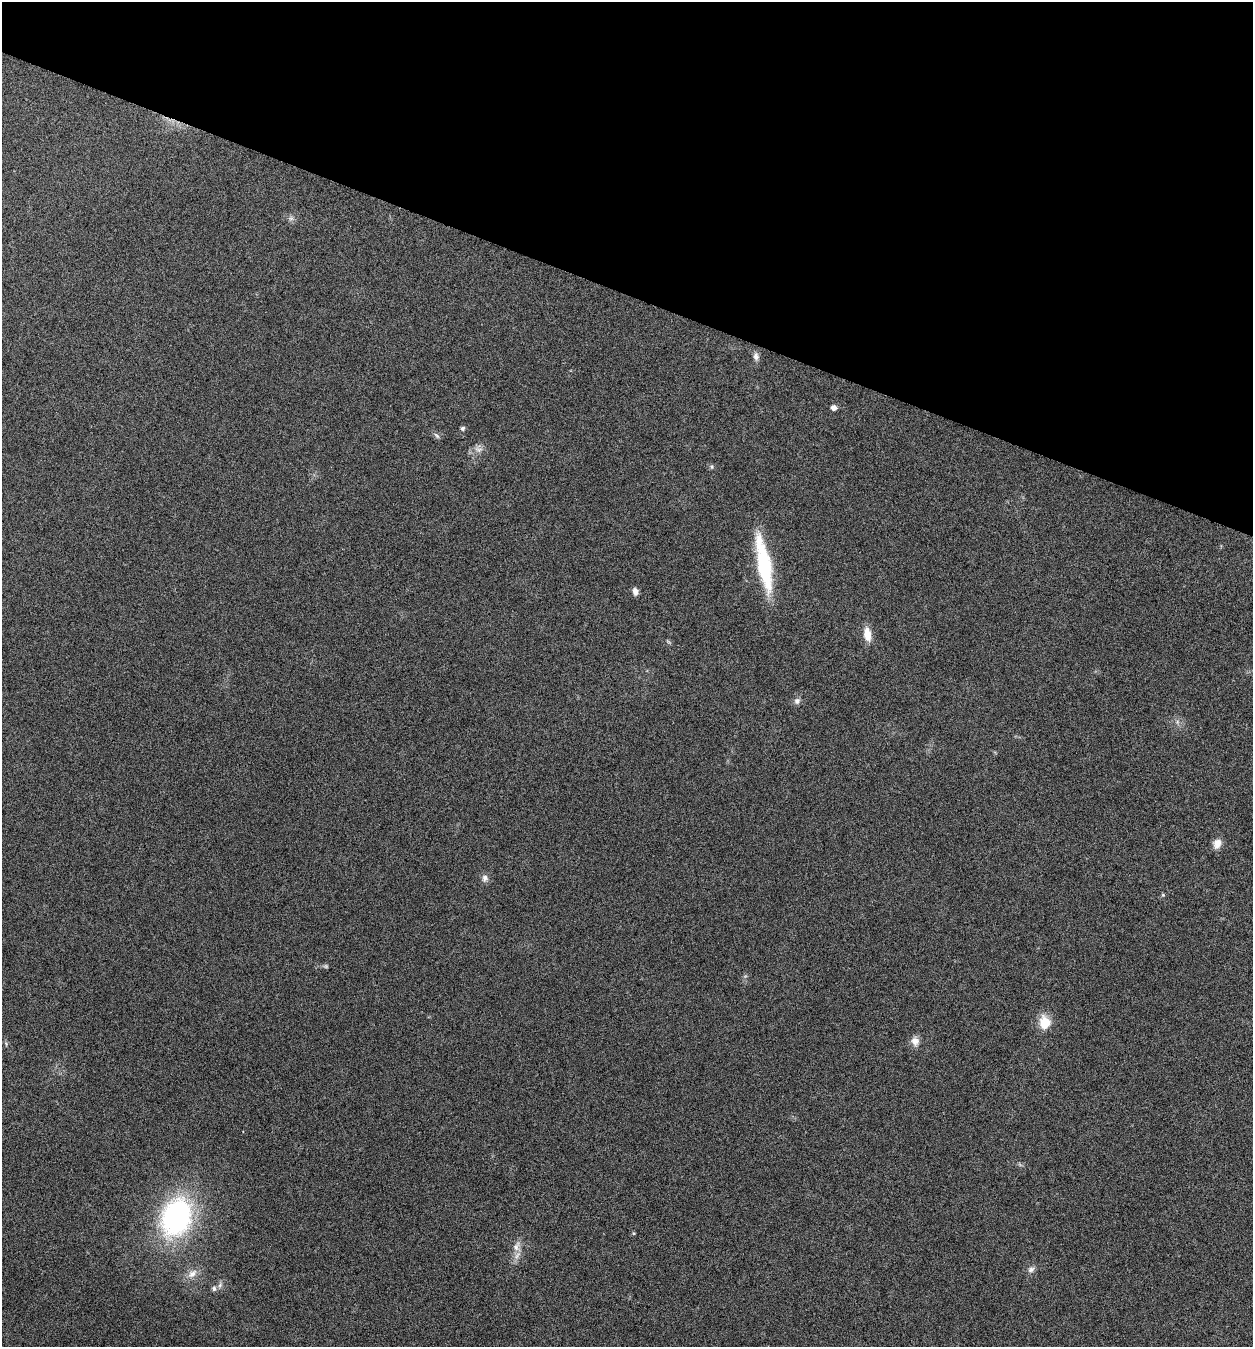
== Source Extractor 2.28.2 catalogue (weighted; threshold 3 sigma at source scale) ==
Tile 2 of 4 x 4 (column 2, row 1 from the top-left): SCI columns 1518-2768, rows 4038-5382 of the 5409 x 5398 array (HDU 1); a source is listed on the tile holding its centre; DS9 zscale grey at full resolution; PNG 1255 x 1349 px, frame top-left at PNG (2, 2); no overlay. Shown black and unused: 22% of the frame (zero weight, under 5 of 9 exposures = <1% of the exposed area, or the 3 px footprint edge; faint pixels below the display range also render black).
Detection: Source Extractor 2.28.2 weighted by HDU 2 'WHT'; one run over the whole footprint, this tile lists its part. Background 0.136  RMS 0.0052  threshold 0.0214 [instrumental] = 3 sigma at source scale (4.09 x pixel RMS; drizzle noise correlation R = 1.36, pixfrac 0.8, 0.05/0.05 arcsec/px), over >= 5 px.
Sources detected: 22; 1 too faint to see at this stretch — not listed; the other 21 listed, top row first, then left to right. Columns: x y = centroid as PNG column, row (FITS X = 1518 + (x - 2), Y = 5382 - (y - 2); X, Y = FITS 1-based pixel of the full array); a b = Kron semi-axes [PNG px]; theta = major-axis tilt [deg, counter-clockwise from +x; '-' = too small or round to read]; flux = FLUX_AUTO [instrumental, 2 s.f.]
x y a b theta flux
291 218 7 4 0 1.1
756 356 10 7 -85 1.9
833 408 5 5 - 2.6
463 428 5 4 - 1.2
437 436 10 4 -45 1.1
479 449 13 5 -9 2
712 467 6 4 -72 0.65
764 564 63 14 -79 39
635 591 9 6 -75 2.1
867 634 15 8 -81 6.3
797 701 9 8 - 1.7
1217 844 13 10 70 3.8
485 878 10 8 87 2
1163 895 5 4 - 0.56
1045 1023 15 12 -79 9.1
915 1041 12 10 -82 3.2
176 1218 32 24 70 110
516 1247 15 10 71 4
1031 1269 10 7 32 1.8
192 1274 15 9 37 3.9
214 1289 7 6 - 1.3